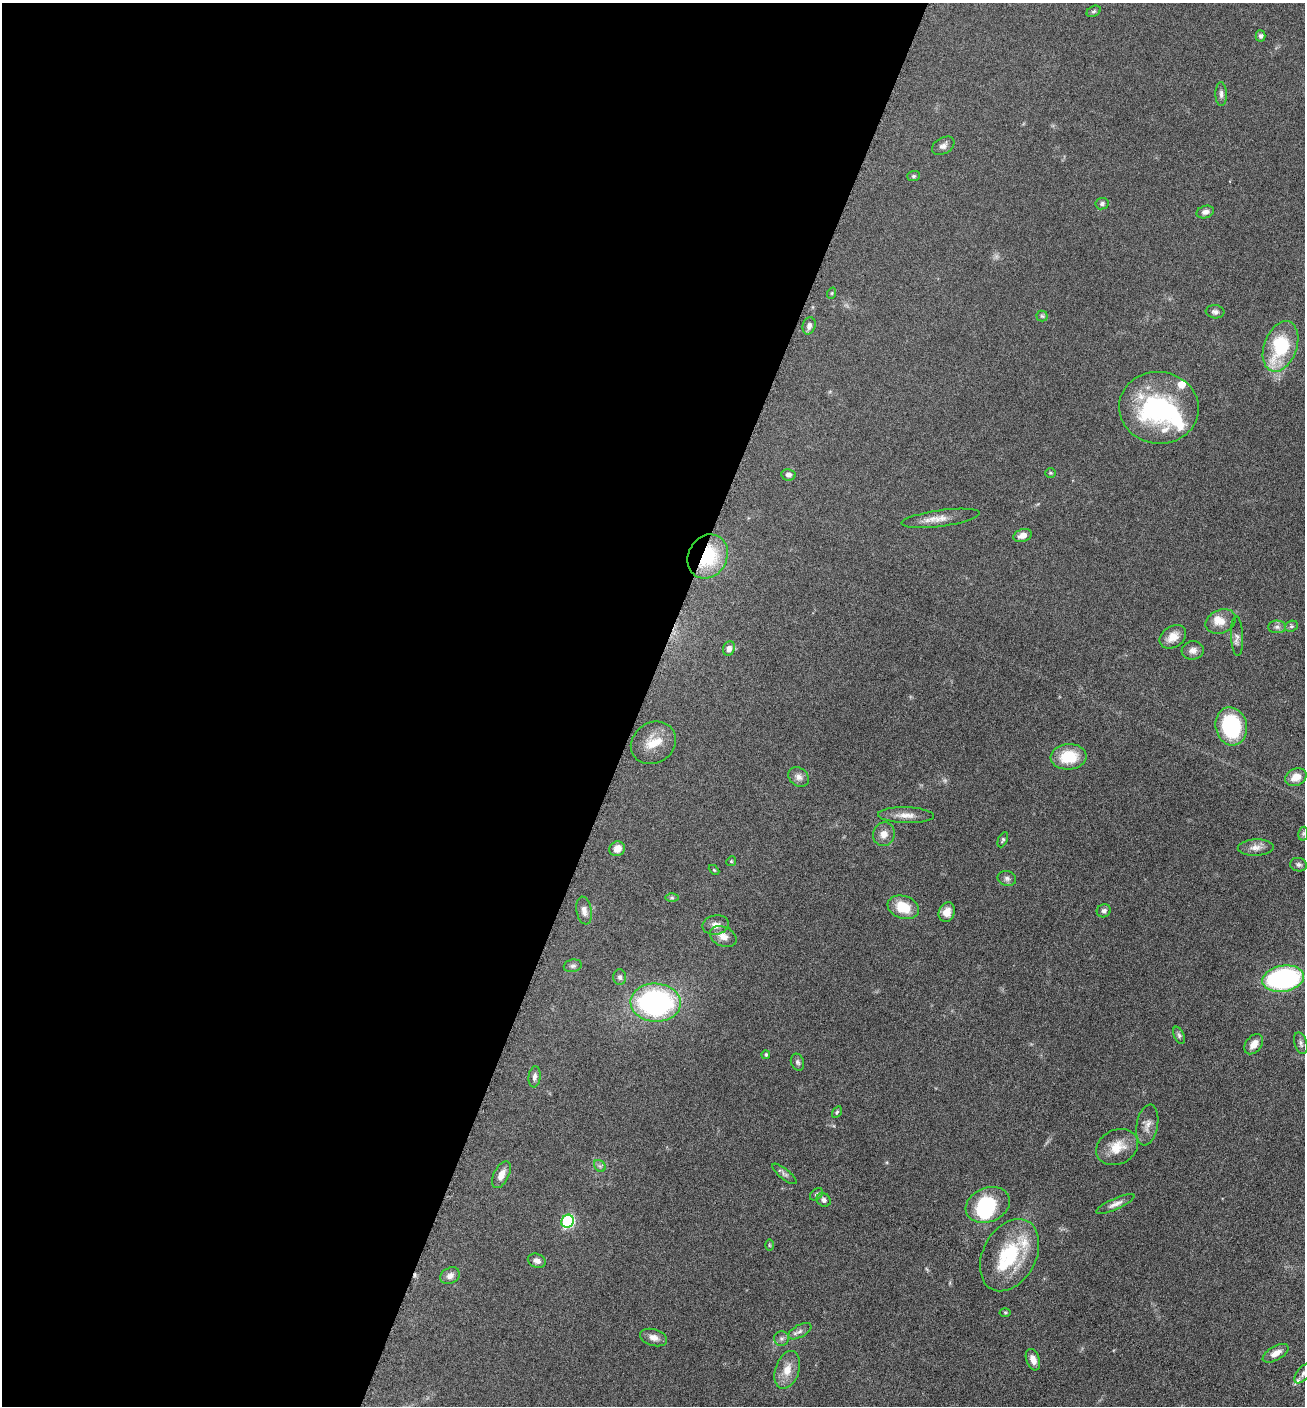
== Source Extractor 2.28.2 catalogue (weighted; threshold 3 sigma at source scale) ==
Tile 5 of 4 x 4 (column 1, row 2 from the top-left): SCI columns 286-1588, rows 2814-4217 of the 5650 x 5633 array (HDU 1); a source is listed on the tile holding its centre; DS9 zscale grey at full resolution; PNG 1307 x 1408 px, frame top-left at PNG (2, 3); each listed source drawn as its Kron ellipse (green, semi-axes under 4 px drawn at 4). Shown black and unused: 49% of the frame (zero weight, under 6 of 12 exposures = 1% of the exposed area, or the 3 px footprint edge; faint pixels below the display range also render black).
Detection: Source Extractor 2.28.2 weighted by HDU 2 'WHT'; one run over the whole footprint, this tile lists its part. Background 0.088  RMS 0.0039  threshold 0.0158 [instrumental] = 3 sigma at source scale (4.09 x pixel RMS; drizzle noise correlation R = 1.36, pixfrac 0.8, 0.05/0.05 arcsec/px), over >= 5 px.
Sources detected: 91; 1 too faint to see at this stretch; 2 inside a brighter object's white glare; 1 cosmic-ray / hot-pixel residue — neither listed nor drawn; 7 inside a brighter listed object's ellipse — not listed separately; the other 80 listed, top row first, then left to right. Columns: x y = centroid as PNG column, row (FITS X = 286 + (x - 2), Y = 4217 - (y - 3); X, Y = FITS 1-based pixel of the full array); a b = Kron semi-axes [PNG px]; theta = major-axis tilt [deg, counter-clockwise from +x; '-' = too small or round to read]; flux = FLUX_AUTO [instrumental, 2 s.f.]
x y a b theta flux
1094 11 7 5 28 0.68
1261 36 5 5 - 0.9
1221 94 12 5 -88 1.2
943 146 12 8 31 1.6
913 176 6 5 - 0.64
1102 204 6 6 - 0.87
1205 212 9 6 17 1.6
832 293 6 3 71 0.36
1215 312 9 6 -5 1.2
1042 316 5 5 - 0.55
809 326 9 6 75 1.5
1280 346 26 16 70 25
1159 408 40 36 -5 48
1050 473 5 5 - 0.49
788 475 7 5 -11 1.4
941 518 39 8 8 4.5
1023 535 9 6 19 2.7
708 556 23 19 61 21
1221 621 16 11 24 3.9
1291 626 7 5 20 0.68
1277 627 9 6 0 1.2
1237 636 20 6 -88 1.6
1173 637 14 10 35 3.9
729 649 7 6 - 1.8
1193 650 11 9 7 2
1231 726 19 15 -77 31
653 743 23 20 34 7.5
1068 757 18 12 4 11
799 777 11 9 -37 1.8
1296 777 11 8 24 3.7
906 815 28 8 -2 3.7
884 834 12 10 73 2.9
1303 834 7 5 80 0.57
1003 840 8 4 66 0.64
1256 848 18 8 2 2.6
617 849 8 7 - 3.1
731 861 5 4 - 0.4
1299 865 8 6 -11 0.94
714 870 6 3 -44 0.38
1007 878 9 7 -17 1.1
672 898 6 4 0 0.56
903 907 16 11 -19 9.2
584 911 14 7 -80 2.2
1104 911 7 6 - 1.2
947 912 10 8 69 3.4
716 925 13 9 9 2.5
723 937 14 9 -25 2.9
573 966 9 6 11 1
620 977 8 6 -87 0.96
1283 979 21 13 10 60
656 1003 25 19 -3 69
1179 1035 9 5 -66 0.84
1301 1043 11 6 -73 1.1
1254 1044 11 7 51 3.3
766 1055 4 4 - 0.66
797 1062 9 6 -68 0.91
534 1077 10 6 84 1.5
837 1112 6 4 58 0.49
1147 1125 20 10 79 3
1117 1147 22 17 26 7
600 1166 7 5 -44 0.85
784 1174 15 5 -39 1.2
501 1175 14 7 63 3.1
816 1194 7 5 41 0.7
824 1200 7 6 - 1.1
1115 1204 20 5 24 2.1
988 1205 23 17 22 21
567 1221 7 6 - 45
769 1245 6 4 -89 0.41
1010 1255 38 26 62 22
537 1261 9 6 -20 1.5
450 1276 10 7 28 1.8
1005 1313 5 3 - 0.4
800 1331 13 6 28 1.5
654 1337 14 8 -16 2.5
781 1338 7 7 - 1.1
1276 1353 14 7 30 2.9
1033 1360 11 6 -69 2.5
787 1370 19 12 72 5.3
1303 1373 12 6 51 1.3
Overlapping masked pixels (flux is a lower limit): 1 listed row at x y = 708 556
Isophote crosses this tile's border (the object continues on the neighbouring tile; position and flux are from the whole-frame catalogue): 1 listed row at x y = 1303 1373